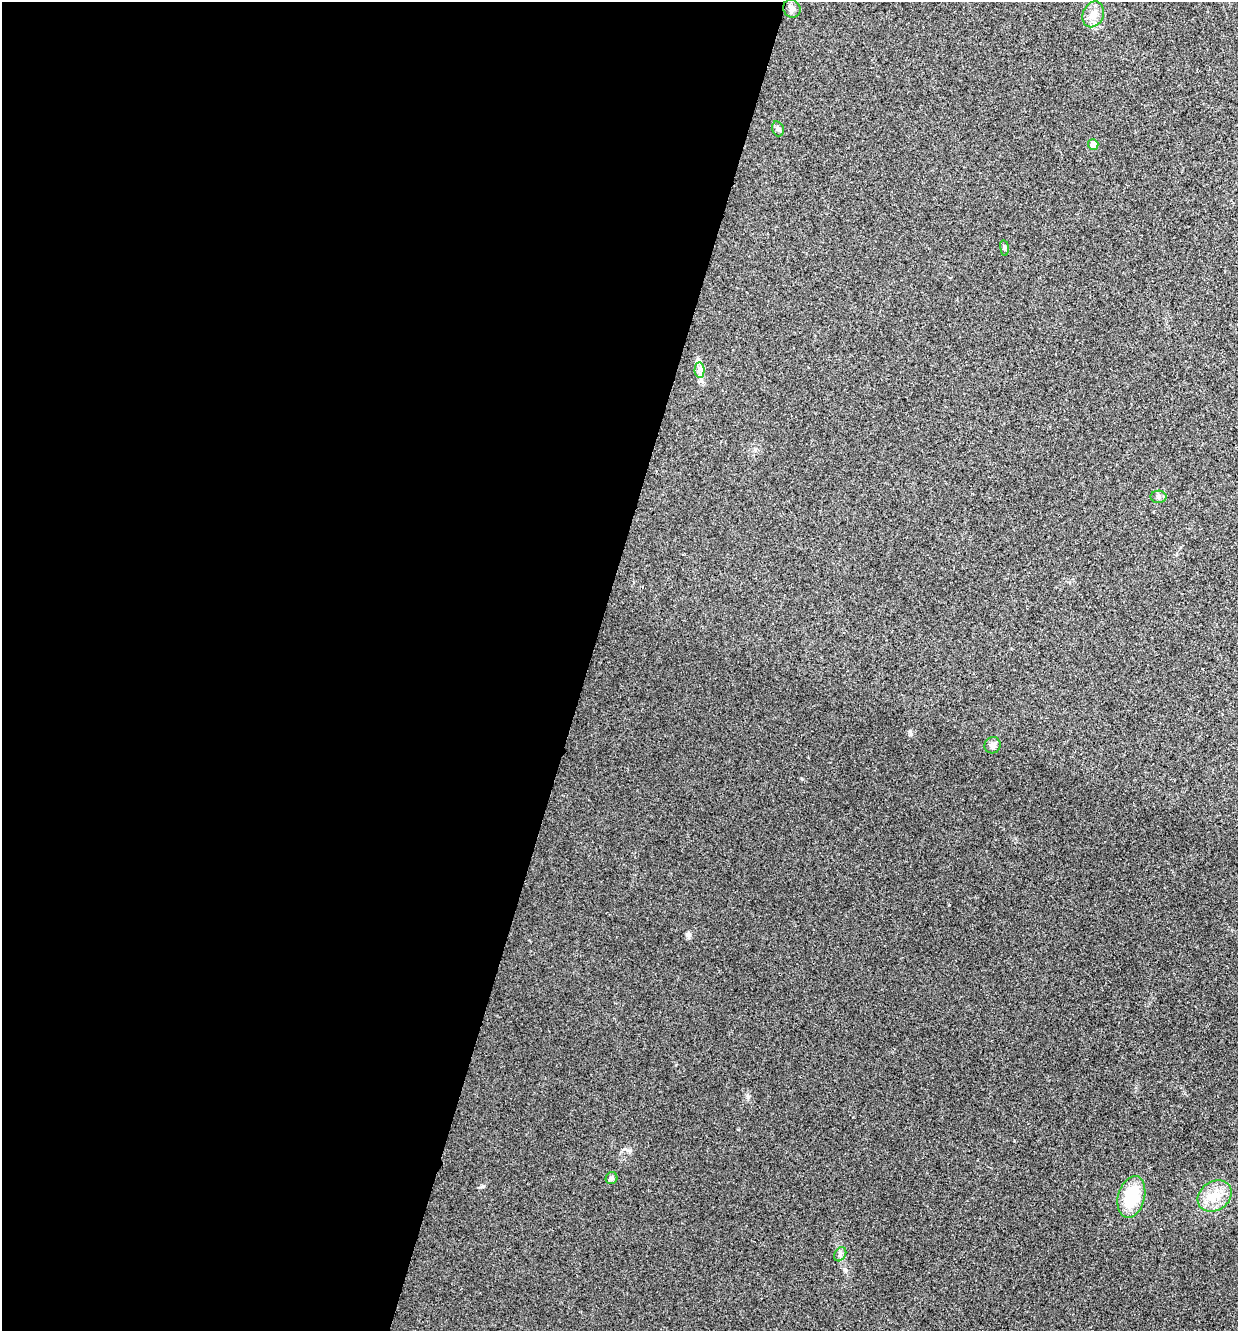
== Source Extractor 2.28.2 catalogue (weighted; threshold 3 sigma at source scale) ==
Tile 5 of 4 x 4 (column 1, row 2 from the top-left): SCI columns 135-1370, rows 2666-3994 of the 5343 x 5332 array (HDU 1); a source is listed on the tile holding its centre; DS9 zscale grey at full resolution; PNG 1240 x 1333 px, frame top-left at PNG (2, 2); each listed source drawn as its Kron ellipse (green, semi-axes under 4 px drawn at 4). Shown black and unused: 47% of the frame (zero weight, under 3 of 4 exposures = <1% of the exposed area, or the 3 px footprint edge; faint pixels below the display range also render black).
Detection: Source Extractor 2.28.2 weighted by HDU 2 'WHT'; one run over the whole footprint, this tile lists its part. Background 0.0283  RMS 0.0061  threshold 0.0274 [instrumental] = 3 sigma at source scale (4.5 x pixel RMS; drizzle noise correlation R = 1.50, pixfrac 1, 0.05/0.05 arcsec/px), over >= 5 px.
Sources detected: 12; all 12 listed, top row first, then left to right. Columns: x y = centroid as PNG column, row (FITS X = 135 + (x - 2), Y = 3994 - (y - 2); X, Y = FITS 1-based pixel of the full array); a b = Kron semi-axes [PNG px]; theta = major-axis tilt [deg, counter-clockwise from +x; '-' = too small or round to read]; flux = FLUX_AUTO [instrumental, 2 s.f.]
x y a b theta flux
792 9 9 8 - 2.5
1093 14 13 10 65 5.2
778 129 8 5 -73 1.5
1093 144 5 5 - 4.3
1004 248 8 4 -82 1.1
699 370 7 5 88 2.1
1159 497 8 6 0 1.5
993 745 8 8 - 3.1
612 1178 6 6 - 1.6
1215 1196 18 14 35 11
1131 1197 21 13 75 25
840 1254 7 5 61 1.6
Unlisted compact peaks at least as high as the median listed source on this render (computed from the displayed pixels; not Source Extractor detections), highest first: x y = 483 1186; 911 734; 687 935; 748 1097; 802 779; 846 1270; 738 1129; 676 1065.